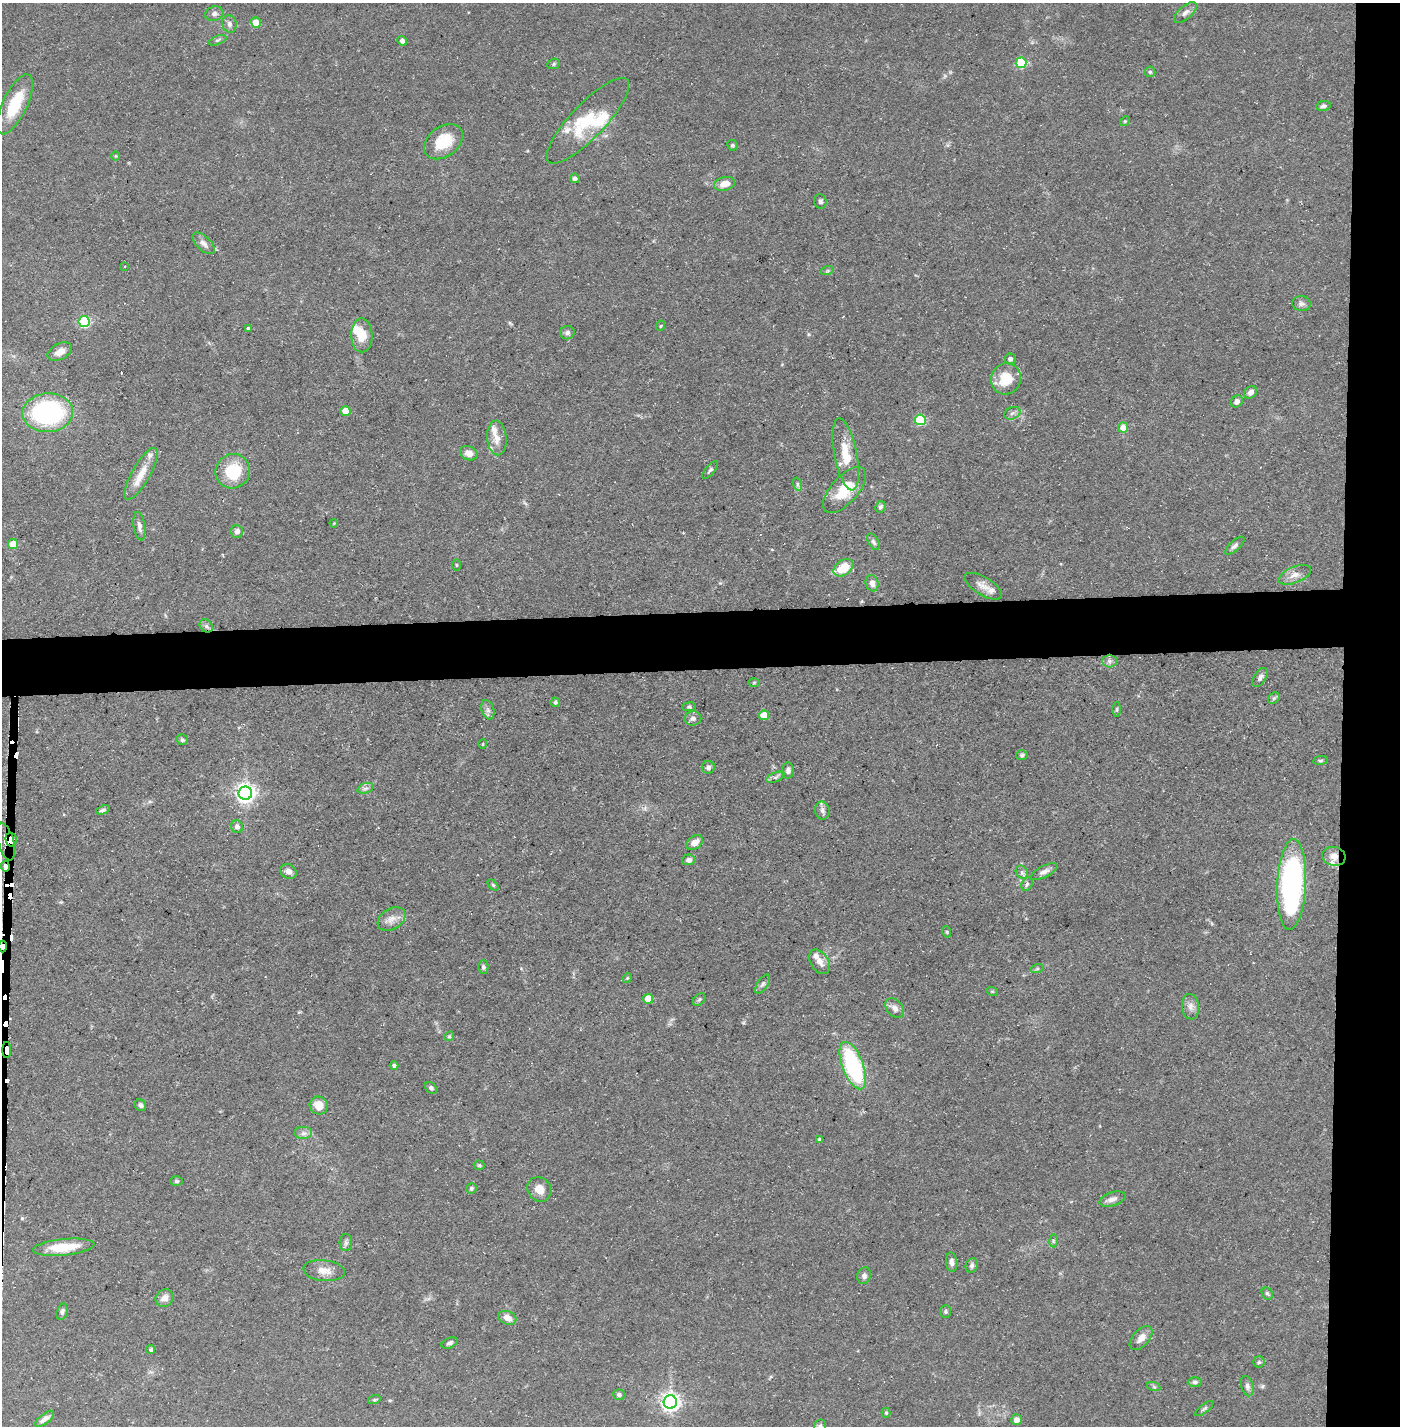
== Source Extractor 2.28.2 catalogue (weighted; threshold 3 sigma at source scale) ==
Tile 6 of 3 x 3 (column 3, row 2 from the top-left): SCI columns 2822-4219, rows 1425-2848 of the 4245 x 4272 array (HDU 1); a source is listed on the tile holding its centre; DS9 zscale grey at full resolution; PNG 1402 x 1428 px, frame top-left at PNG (2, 3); each listed source drawn as its Kron ellipse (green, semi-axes under 4 px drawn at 4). Shown black and unused: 8% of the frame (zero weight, under 3 of 5 exposures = <1% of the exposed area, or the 3 px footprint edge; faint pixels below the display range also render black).
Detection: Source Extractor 2.28.2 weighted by HDU 2 'WHT'; one run over the whole footprint, this tile lists its part. Background 0.0684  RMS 0.0041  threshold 0.0186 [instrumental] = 3 sigma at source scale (4.5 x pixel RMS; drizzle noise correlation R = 1.50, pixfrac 1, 0.05/0.05 arcsec/px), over >= 5 px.
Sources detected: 163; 6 cosmic-ray / hot-pixel residue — neither listed nor drawn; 10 inside a brighter listed object's ellipse — not listed separately; the other 147 listed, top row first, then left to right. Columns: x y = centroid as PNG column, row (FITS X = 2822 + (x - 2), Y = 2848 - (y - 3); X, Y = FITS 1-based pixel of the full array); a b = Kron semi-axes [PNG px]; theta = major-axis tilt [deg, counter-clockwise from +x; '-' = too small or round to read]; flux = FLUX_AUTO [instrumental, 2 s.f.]
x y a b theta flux
1185 12 14 6 42 2
214 14 9 7 15 1.7
256 23 5 5 - 7
229 24 9 7 -77 1.5
217 40 9 3 22 0.77
402 41 5 4 - 2.1
1021 63 5 5 - 26
554 64 6 5 - 0.64
1150 72 5 5 - 0.77
15 104 32 12 64 16
1323 106 7 5 10 1
588 121 57 17 46 18
1125 121 5 4 - 0.49
443 142 21 15 36 13
732 145 5 5 - 0.76
116 156 5 3 - 0.39
575 178 5 4 - 1.1
724 184 11 6 16 4.5
820 201 7 6 - 0.93
204 243 14 7 -43 2.2
125 267 3 2 - 0.36
827 271 6 4 18 0.63
1301 304 9 7 -12 1.4
84 322 5 5 - 39
660 326 5 3 - 0.41
248 328 4 3 - 0.7
567 333 7 6 - 1.2
362 335 17 10 -89 6.7
60 352 13 8 28 3.4
1010 359 5 5 - 1.3
1006 379 16 15 - 11
1250 392 7 5 45 2.1
1237 401 6 5 - 1.8
345 411 5 5 - 9.5
48 413 25 19 3 59
1012 413 8 6 22 1.5
920 420 5 5 - 32
1123 428 5 5 - 5.7
497 438 17 9 -86 3.8
469 453 9 7 -23 3
846 454 37 11 -79 10
710 470 11 4 50 1
233 471 17 17 - 16
141 474 29 9 60 7.1
797 484 7 4 -72 0.71
844 490 28 13 49 13
880 507 6 5 - 1
334 523 4 3 - 0.34
139 526 14 5 -82 1.8
237 531 6 6 - 2.1
874 542 9 5 -58 1.1
13 544 5 5 - 9.3
1235 546 12 5 42 1.3
456 565 5 3 - 0.41
843 568 11 7 35 11
1295 575 17 8 22 3.3
872 583 8 6 -75 2.3
983 586 21 9 -31 3.5
206 626 7 6 - 1.2
1109 661 7 6 - 1.4
1260 677 10 6 57 1.5
754 682 6 4 1 0.45
1274 698 6 5 - 0.71
555 702 5 4 - 0.7
689 707 6 3 7 0.57
1117 709 7 4 89 0.63
488 710 10 6 -71 1.5
764 715 5 5 - 7.2
693 718 8 7 - 1.5
182 740 5 5 - 0.69
483 744 5 3 - 0.33
1022 755 6 5 - 0.9
1320 760 7 3 8 0.61
708 767 6 6 - 1.3
788 770 8 6 85 1.4
775 777 9 5 21 1.1
365 788 8 5 18 1.2
245 793 7 6 - 230
103 810 7 4 18 0.88
822 810 9 7 -79 1.6
237 827 6 6 - 1.5
11 840 7 5 -78 1900
6 842 19 8 -75 1100
695 842 9 6 35 3
1334 856 12 9 -11 3.4
689 860 6 5 - 1.6
5 866 5 4 - 280
289 872 8 7 - 2.1
1022 872 7 5 -49 1
1044 872 14 5 27 2
1027 884 7 5 61 0.84
1292 884 45 14 87 100
493 885 6 4 -45 0.57
391 919 15 10 32 3.5
947 932 5 3 - 0.43
2 946 6 3 -88 240
819 962 13 8 -56 3.2
483 967 7 5 -89 0.88
1037 969 6 4 18 0.63
627 978 5 4 - 0.48
763 984 11 5 56 1.2
992 991 6 3 -18 0.44
648 999 5 5 - 9.5
699 999 7 5 48 0.81
1191 1007 13 8 -84 2.5
895 1008 11 7 -49 2.2
449 1036 5 4 - 0.6
7 1050 8 4 90 350
394 1065 4 4 - 0.89
853 1066 25 10 -69 47
431 1088 7 5 -45 0.99
140 1105 6 5 - 1.2
319 1105 9 8 - 5.1
304 1133 9 6 0 1.7
819 1139 4 3 - 0.6
479 1165 5 5 - 0.57
176 1181 6 4 0 0.77
471 1188 6 5 - 0.67
539 1189 13 11 -54 4.6
1112 1199 13 7 18 2.3
1053 1241 6 4 -89 0.64
346 1243 8 6 89 1.2
64 1247 31 8 6 12
952 1262 9 5 -84 1.5
972 1266 7 6 - 1.2
324 1271 21 10 -6 4.4
864 1276 8 7 - 1.4
1267 1293 6 5 - 0.82
164 1298 9 8 - 2.8
62 1312 8 5 75 1.2
945 1312 6 5 - 0.8
507 1318 9 6 -20 3.6
1141 1338 14 8 49 3.1
450 1343 8 5 23 1.1
151 1350 4 4 - 0.84
1259 1362 6 5 - 0.71
1195 1382 7 5 2 1
1247 1386 10 6 -75 1.3
1154 1387 7 4 -19 0.67
619 1395 6 5 - 0.96
374 1400 6 4 18 0.6
670 1402 7 6 - 210
1204 1409 11 3 37 0.76
886 1413 5 4 - 0.63
45 1419 11 5 38 2.2
1016 1420 5 5 - 2.4
820 1426 6 6 - 0.89
Overlapping masked pixels (flux is a lower limit): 6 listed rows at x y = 11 840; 6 842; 1334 856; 5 866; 2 946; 7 1050
Isophote crosses this tile's border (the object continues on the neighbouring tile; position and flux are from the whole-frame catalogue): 2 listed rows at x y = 2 946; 820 1426